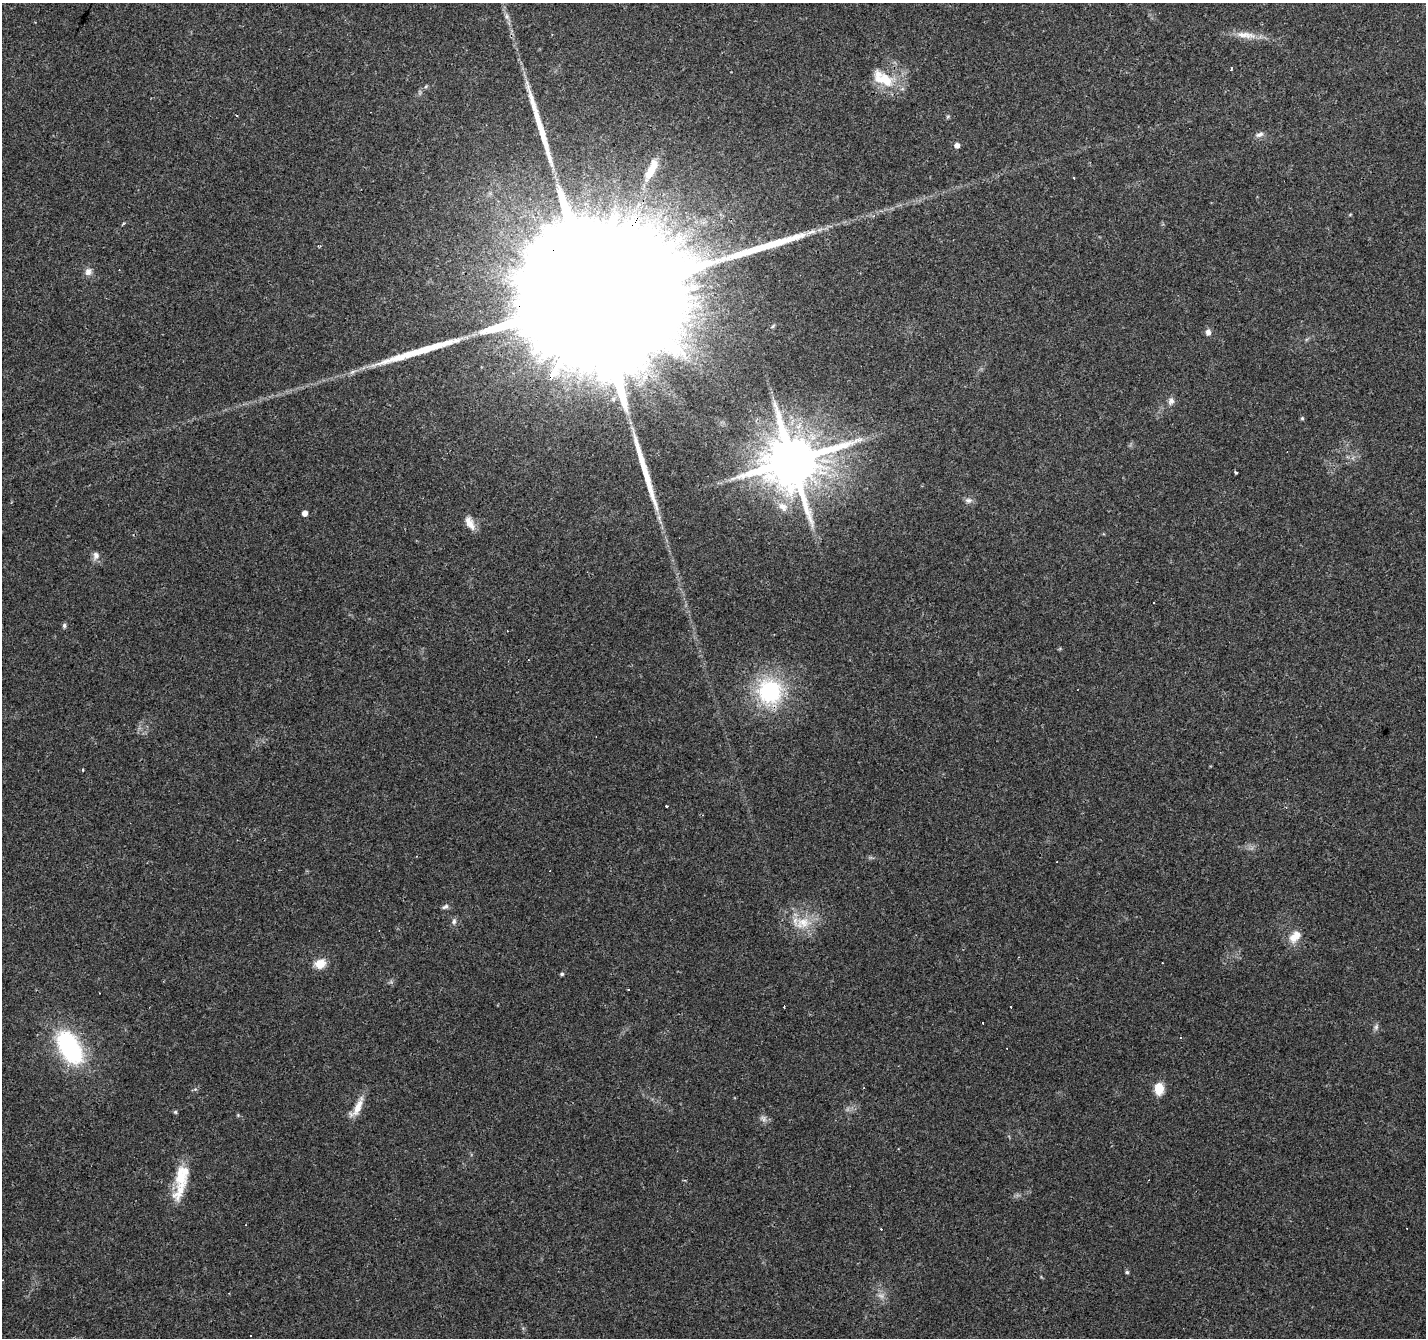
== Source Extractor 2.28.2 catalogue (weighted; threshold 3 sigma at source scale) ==
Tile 10 of 4 x 4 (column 2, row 3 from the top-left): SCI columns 1425-2848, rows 1536-2871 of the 5699 x 5807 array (HDU 1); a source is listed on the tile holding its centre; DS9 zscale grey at full resolution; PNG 1428 x 1340 px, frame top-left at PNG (2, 3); no overlay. Shown black and unused: <1% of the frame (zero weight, under 3 of 4 exposures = <1% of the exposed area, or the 3 px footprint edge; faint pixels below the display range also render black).
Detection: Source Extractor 2.28.2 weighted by HDU 2 'WHT'; one run over the whole footprint, this tile lists its part. Background 0.052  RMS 0.0037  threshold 0.0165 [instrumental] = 3 sigma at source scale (4.5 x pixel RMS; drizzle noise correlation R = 1.50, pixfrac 1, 0.0396/0.0396 arcsec/px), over >= 5 px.
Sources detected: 64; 1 too faint to see at this stretch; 1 inside a brighter object's white glare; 14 cosmic-ray / hot-pixel residue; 3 long thin detections or spike segments (spike, bleed or trail) — not listed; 2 inside a brighter listed object's ellipse — not listed separately; the other 43 listed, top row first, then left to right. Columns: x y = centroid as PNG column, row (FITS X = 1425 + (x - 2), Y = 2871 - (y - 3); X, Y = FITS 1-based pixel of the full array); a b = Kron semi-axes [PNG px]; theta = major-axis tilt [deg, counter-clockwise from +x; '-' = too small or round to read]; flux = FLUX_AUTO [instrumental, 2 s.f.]
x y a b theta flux
1246 35 33 8 -7 5.3
884 80 31 16 -20 12
426 86 6 4 58 0.53
948 116 6 4 19 0.47
1259 134 12 6 21 1.5
957 145 5 5 - 2
651 170 27 10 63 7.1
811 232 15 5 16 2.3
319 246 6 4 0 0.45
88 272 10 9 - 2.1
592 300 130 30 61 83000
1208 332 8 6 -89 1.6
1171 401 9 8 - 1.6
1302 418 5 5 - 0.53
792 461 15 14 - 2900
1236 473 3 3 - 0.61
968 500 10 7 9 1.4
783 507 15 11 -33 4.1
305 513 5 4 - 2.5
470 523 20 8 -57 3.7
96 556 11 8 80 1.9
64 625 7 5 -78 0.73
769 692 25 24 - 40
83 770 4 2 - 0.37
667 806 3 2 - 0.31
445 907 9 6 28 1.1
454 921 8 7 - 1.2
802 923 23 17 16 9.2
1295 936 19 12 49 5
320 964 12 10 22 5.3
562 974 4 4 - 0.58
628 989 3 3 - 0.87
784 1007 3 3 - 1
1376 1027 9 6 89 1.1
70 1047 31 17 -59 54
1159 1088 11 8 -88 7.3
195 1089 6 5 - 0.64
357 1107 29 8 60 5.3
175 1112 6 5 - 0.51
238 1115 5 4 - 0.43
763 1119 10 7 -41 1.4
182 1175 35 17 77 11
1127 1272 5 5 - 0.54
Overlapping masked pixels (flux is a lower limit): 1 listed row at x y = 592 300